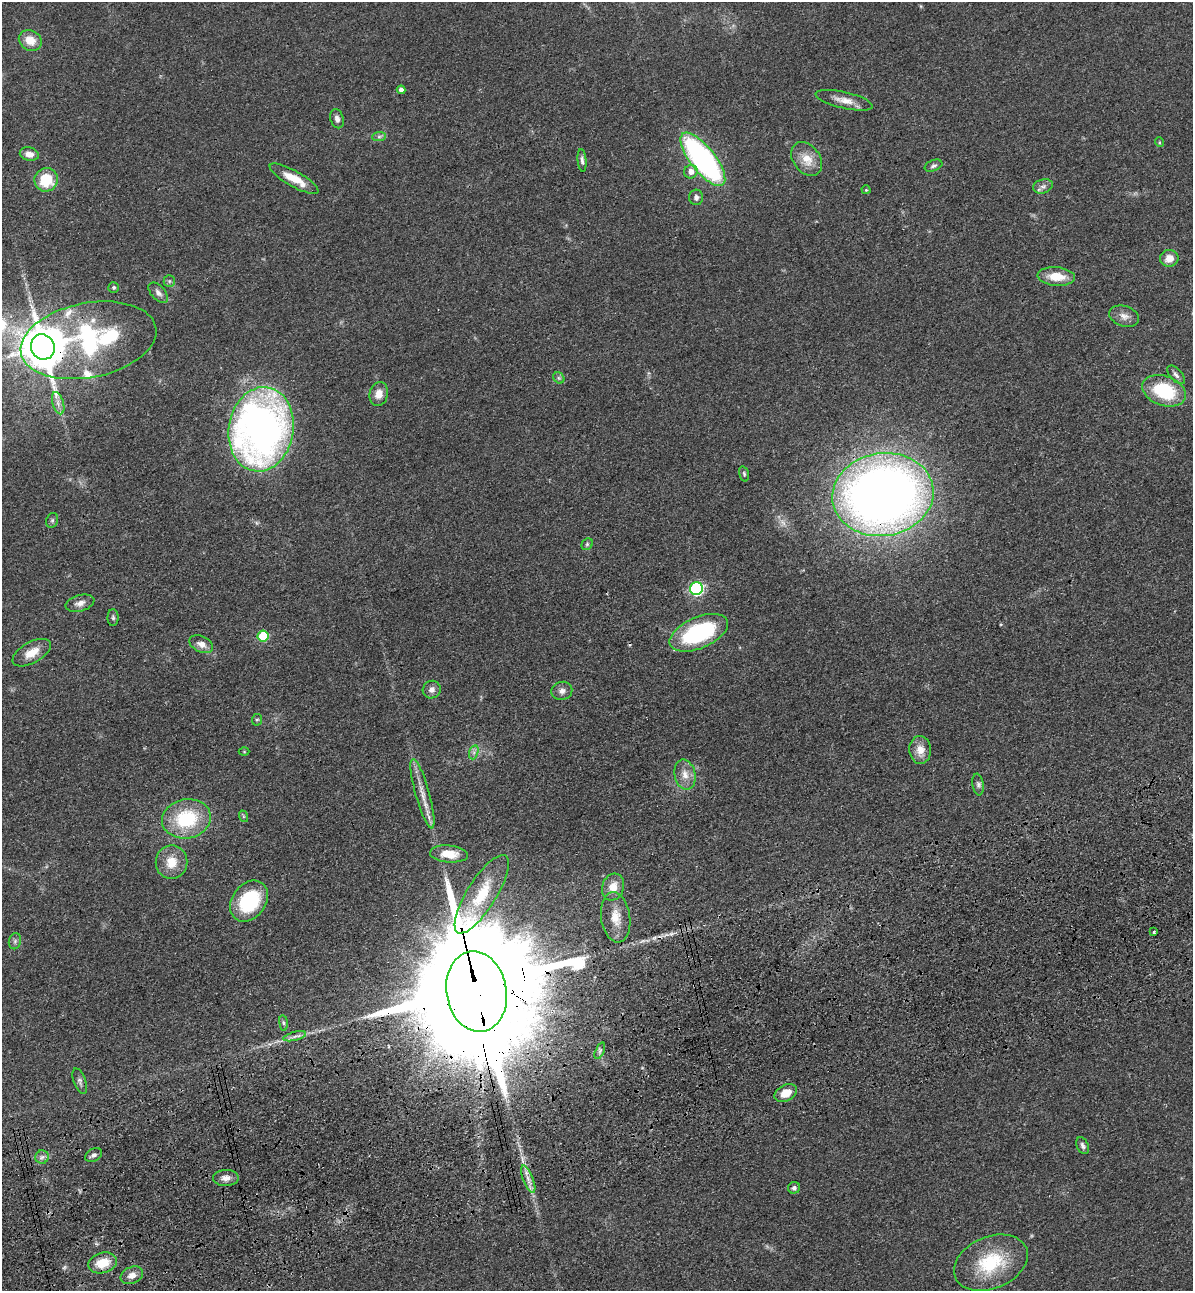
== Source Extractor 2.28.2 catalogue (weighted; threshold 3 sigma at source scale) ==
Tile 7 of 4 x 4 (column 3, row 2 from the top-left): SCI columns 2690-3880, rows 2695-3983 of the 5261 x 5389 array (HDU 1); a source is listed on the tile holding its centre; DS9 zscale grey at full resolution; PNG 1195 x 1293 px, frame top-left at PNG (2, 2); each listed source drawn as its Kron ellipse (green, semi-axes under 4 px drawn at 4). Shown black and unused: <1% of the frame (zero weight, under 3 of 4 exposures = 6% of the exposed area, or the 3 px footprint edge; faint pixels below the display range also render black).
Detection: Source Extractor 2.28.2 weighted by HDU 2 'WHT'; one run over the whole footprint, this tile lists its part. Background 0.0538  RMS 0.0057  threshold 0.0259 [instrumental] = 3 sigma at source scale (4.5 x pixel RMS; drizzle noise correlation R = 1.50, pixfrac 1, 0.05/0.05 arcsec/px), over >= 5 px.
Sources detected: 80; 1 cosmic-ray / hot-pixel residue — neither listed nor drawn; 3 inside a brighter listed object's ellipse — not listed separately; the other 76 listed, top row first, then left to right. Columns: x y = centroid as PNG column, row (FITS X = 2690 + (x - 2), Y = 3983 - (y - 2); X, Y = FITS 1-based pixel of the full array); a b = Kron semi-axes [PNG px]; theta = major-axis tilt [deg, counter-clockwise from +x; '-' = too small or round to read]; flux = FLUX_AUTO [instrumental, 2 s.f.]
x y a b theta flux
30 40 12 10 -32 8.4
401 90 4 4 - 2.5
844 100 29 8 -13 6.6
337 119 10 6 -75 2.6
379 137 7 4 1 1.2
1159 142 5 3 - 0.54
29 154 9 6 -13 4.3
703 159 32 12 -52 130
807 159 18 13 -53 9.5
582 160 11 4 -85 1.7
933 166 9 5 21 1.5
691 172 7 6 - 4.2
294 179 27 8 -29 11
46 180 12 11 - 19
1043 186 10 7 15 2.4
866 190 4 4 - 0.56
696 197 7 7 - 2.2
1169 258 9 8 - 5.8
1056 276 19 9 -5 11
169 281 6 5 - 1.1
114 287 5 5 - 0.96
158 293 12 7 -48 2.6
1124 316 15 10 -19 4
88 340 69 37 11 110
43 347 13 11 -63 2500
1176 375 11 6 -48 2
559 378 6 5 - 1.1
1164 391 23 14 -19 36
379 394 12 9 76 5.2
58 403 11 5 -73 3
261 429 42 32 80 330
744 474 8 4 -74 0.99
883 495 51 41 9 610
52 520 8 6 69 1.1
587 544 6 5 - 1
696 588 6 6 - 88
80 603 15 8 15 3.8
113 618 8 5 -89 1.3
699 633 31 15 23 59
263 636 5 5 - 27
201 644 12 8 -26 4.3
32 653 21 10 29 8.6
432 690 9 8 - 2.9
562 691 10 9 - 3
257 720 6 5 - 0.93
920 750 14 11 -87 6.5
244 752 5 3 - 0.5
474 752 7 4 72 1.6
685 775 15 10 -78 5.9
978 784 11 5 -81 1.7
422 794 36 7 -74 8.3
243 816 6 3 -72 0.68
186 819 24 19 11 38
449 854 19 8 -5 9.4
172 862 17 16 - 11
613 887 13 11 72 7.2
482 894 45 14 58 21
249 901 22 16 53 41
616 917 25 14 -82 10
1154 932 3 2 - 1.2
15 941 8 6 77 1.6
477 992 40 30 -80 30000
283 1023 8 4 -82 1.1
295 1036 11 4 14 2.3
600 1051 9 4 68 1.4
80 1081 13 6 -69 1.9
786 1093 12 8 28 8
1083 1146 9 6 -65 1.7
94 1155 9 6 29 2
42 1157 7 6 - 1.9
226 1178 13 8 2 3.9
528 1179 14 5 -68 3.7
794 1188 6 5 - 1.5
103 1263 14 10 16 12
991 1263 38 26 23 34
132 1275 12 8 23 4.5
Overlapping masked pixels (flux is a lower limit): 5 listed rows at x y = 88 340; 43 347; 883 495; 477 992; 528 1179